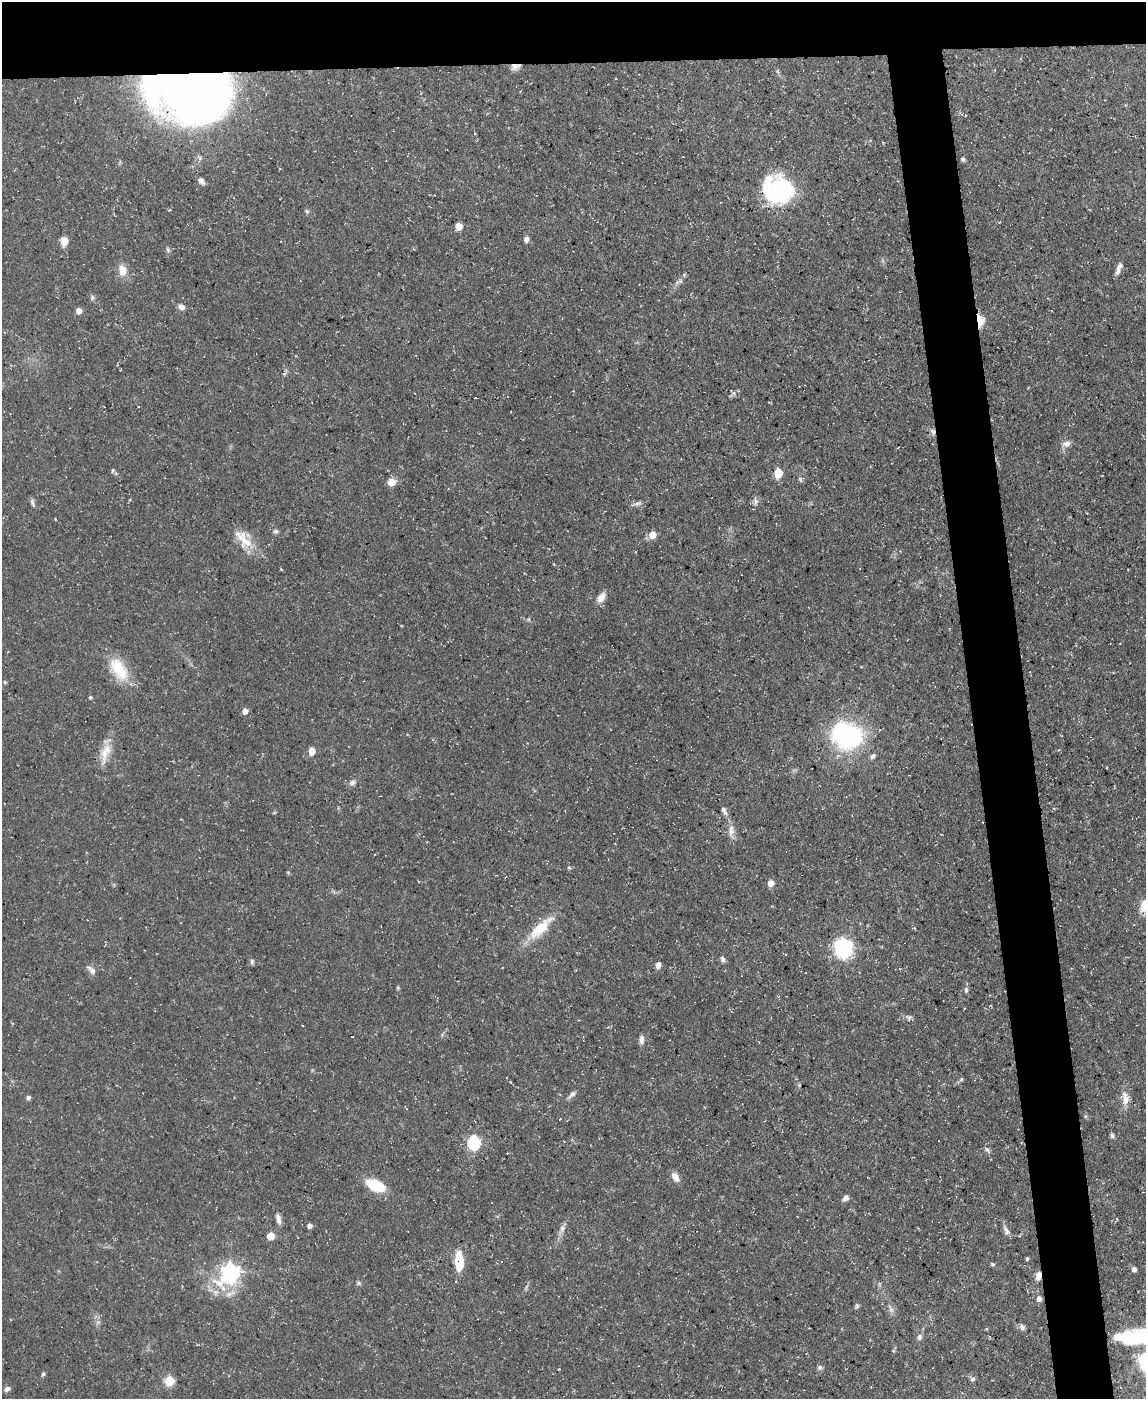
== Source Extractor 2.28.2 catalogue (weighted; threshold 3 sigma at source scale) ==
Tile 2 of 4 x 3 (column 2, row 1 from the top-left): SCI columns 1145-2288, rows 2920-4316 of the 4575 x 4549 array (HDU 1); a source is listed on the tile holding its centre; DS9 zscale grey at full resolution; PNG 1148 x 1401 px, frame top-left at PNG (2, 2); no overlay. Shown black and unused: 9% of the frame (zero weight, under 3 of 5 exposures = <1% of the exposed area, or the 3 px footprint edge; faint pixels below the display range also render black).
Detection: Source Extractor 2.28.2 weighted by HDU 2 'WHT'; one run over the whole footprint, this tile lists its part. Background 0.0654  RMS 0.0044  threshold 0.0196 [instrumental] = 3 sigma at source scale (4.5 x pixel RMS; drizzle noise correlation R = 1.50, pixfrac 1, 0.05/0.05 arcsec/px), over >= 5 px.
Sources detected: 89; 1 too faint to see at this stretch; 3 inside a brighter object's white glare — not listed; the other 85 listed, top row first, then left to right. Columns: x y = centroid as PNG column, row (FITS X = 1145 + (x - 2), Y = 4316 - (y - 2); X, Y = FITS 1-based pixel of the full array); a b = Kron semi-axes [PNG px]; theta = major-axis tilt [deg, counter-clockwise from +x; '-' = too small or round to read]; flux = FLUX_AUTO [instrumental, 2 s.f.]
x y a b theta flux
515 67 13 7 17 2.5
190 87 49 38 -18 710
963 159 5 5 - 0.79
201 181 9 6 -48 1.8
778 190 31 27 -15 45
307 211 6 5 - 0.72
459 226 5 5 - 6.9
526 239 8 6 84 1.4
64 241 11 8 88 3.1
168 250 7 5 -73 0.85
1119 268 15 5 69 2.5
122 270 16 10 -83 4.6
680 281 5 5 - 0.84
92 297 8 5 72 0.85
181 307 8 6 -34 2
79 311 5 5 - 3.4
979 320 7 4 -75 33
933 432 9 6 -69 1.5
1066 443 10 7 18 2.4
113 470 6 5 - 0.72
778 473 6 5 - 18
800 479 8 5 -72 0.9
392 482 9 8 - 3.8
756 501 9 5 -74 1.3
32 503 12 5 -70 1.1
637 504 10 5 17 1.5
276 531 7 6 - 1
652 535 6 5 - 6.9
245 540 32 14 -48 9.6
601 597 13 8 58 3.5
119 669 31 16 -57 15
90 697 4 4 - 0.7
245 711 6 5 - 2.5
850 738 24 19 41 56
312 751 8 6 90 3.3
104 754 32 9 86 6.7
873 756 8 6 43 1.3
352 783 9 6 40 1.5
724 811 12 6 -67 1.7
731 831 20 7 89 3.1
941 834 4 2 - 0.23
569 868 6 4 -2 0.57
771 883 5 5 - 3.9
1144 906 18 13 81 6.5
540 928 41 13 43 13
843 948 8 7 - 130
723 959 8 6 -67 1.2
252 962 7 5 -78 0.87
658 965 7 5 78 2
92 970 14 6 -46 2.1
966 990 7 5 -89 1
909 1017 9 6 -23 1.2
641 1040 12 6 -89 1.8
961 1079 6 5 - 0.69
572 1094 12 6 46 1.5
28 1097 5 5 - 0.98
1126 1100 16 8 80 3.9
1112 1136 8 5 -64 0.93
474 1143 7 6 - 53
987 1150 7 5 -31 0.95
675 1177 12 7 -55 2.9
375 1185 13 7 -24 25
845 1198 7 6 - 1.6
278 1219 14 6 -77 2.4
309 1226 5 5 - 1.6
562 1228 9 7 88 1.7
1006 1230 13 6 -58 1.9
271 1236 5 5 - 8.2
1027 1258 4 3 - 0.69
459 1261 16 7 -88 16
993 1264 7 4 -27 0.67
1134 1269 5 5 - 1.9
230 1273 9 7 50 180
1038 1276 11 6 81 2.8
359 1283 6 4 -18 0.67
1039 1299 6 6 - 2
857 1306 9 4 67 0.76
1022 1327 8 7 - 1.3
919 1337 9 7 76 1.4
1131 1339 44 20 -5 27
820 1368 6 6 - 1.2
43 1374 5 4 - 0.72
972 1379 7 5 17 0.97
169 1381 5 5 - 22
7 1389 6 5 - 1.4
Overlapping masked pixels (flux is a lower limit): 6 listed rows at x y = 515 67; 190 87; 979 320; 933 432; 459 1261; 1038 1276
Isophote crosses this tile's border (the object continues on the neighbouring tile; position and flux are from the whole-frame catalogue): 2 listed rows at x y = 1144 906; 1131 1339